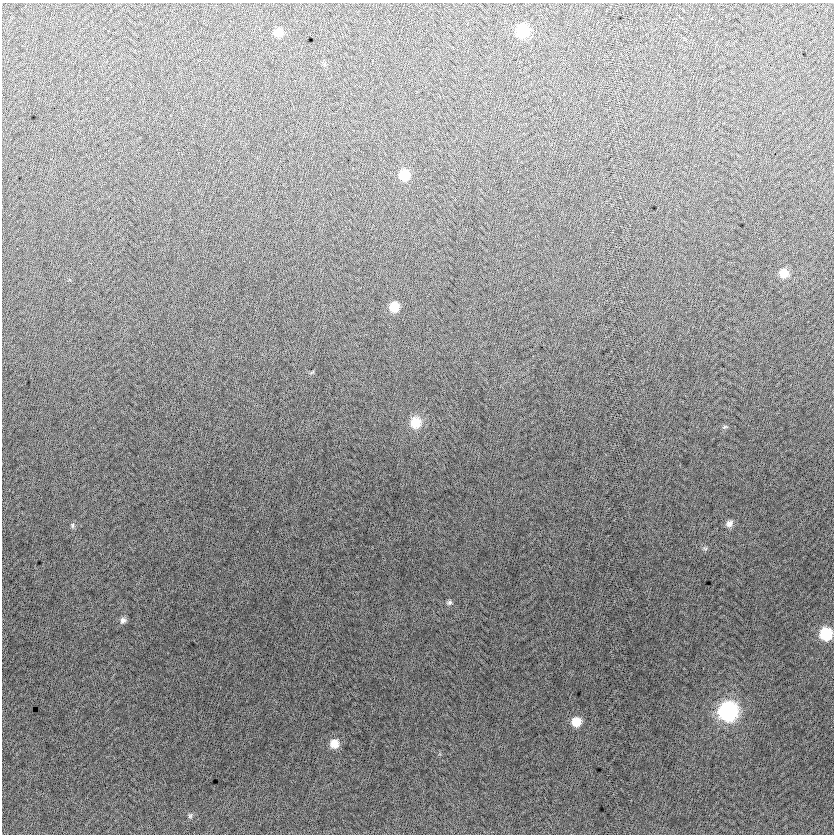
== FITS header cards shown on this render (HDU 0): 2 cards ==
NAXIS1  =                  832
NAXIS2  =                  832

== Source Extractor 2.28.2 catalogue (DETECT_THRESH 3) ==
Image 832 x 832 px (HDU 0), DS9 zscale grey, 1 PNG px = 1 image px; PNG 836 x 836 px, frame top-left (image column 1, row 832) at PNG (2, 3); no overlay
Background -5.55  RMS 13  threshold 37.8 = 3 sigma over >= 5 px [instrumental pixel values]
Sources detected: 18; all 18 listed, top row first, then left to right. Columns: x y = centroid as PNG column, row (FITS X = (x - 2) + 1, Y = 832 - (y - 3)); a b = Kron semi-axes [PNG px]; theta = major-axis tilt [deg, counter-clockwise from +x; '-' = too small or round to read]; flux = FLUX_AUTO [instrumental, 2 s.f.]
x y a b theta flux
522 31 9 9 - 50000
278 33 8 8 - 10000
404 175 9 9 - 22000
784 273 9 8 - 11000
394 307 9 9 - 16000
312 372 7 4 37 900
416 423 11 11 - 21000
725 427 8 4 8 1500
729 523 9 8 - 4500
72 525 8 5 -74 1800
705 549 7 4 -1 1500
449 603 7 6 - 2200
123 620 8 7 - 3200
826 634 9 9 - 45000
728 711 10 10 - 230000
576 722 8 8 - 16000
334 744 10 9 - 11000
190 816 8 6 87 1900